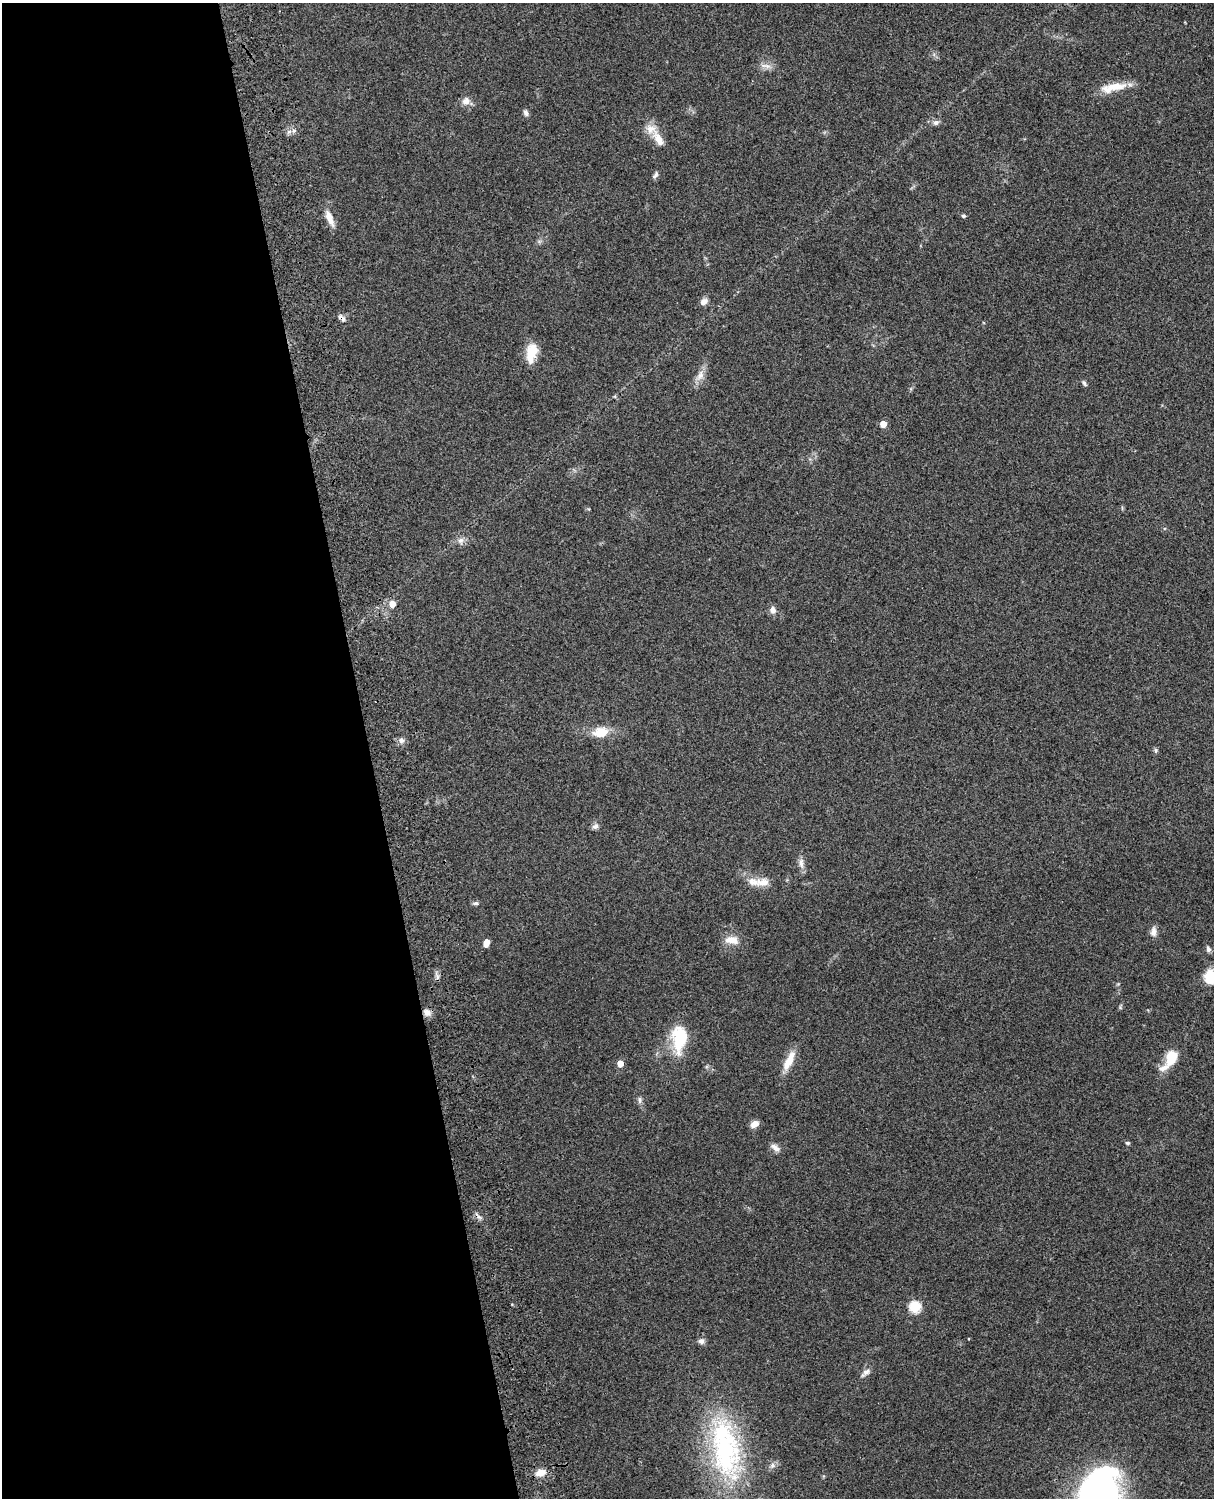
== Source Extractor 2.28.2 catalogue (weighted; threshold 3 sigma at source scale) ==
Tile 5 of 4 x 3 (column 1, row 2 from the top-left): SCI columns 119-1330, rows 1660-3155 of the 5089 x 4928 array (HDU 1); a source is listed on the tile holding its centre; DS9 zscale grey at full resolution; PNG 1216 x 1500 px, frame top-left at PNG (2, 3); no overlay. Shown black and unused: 30% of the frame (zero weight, under 3 of 4 exposures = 6% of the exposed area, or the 3 px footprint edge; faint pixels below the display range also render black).
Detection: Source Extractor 2.28.2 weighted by HDU 2 'WHT'; one run over the whole footprint, this tile lists its part. Background 0.258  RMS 0.0089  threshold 0.0398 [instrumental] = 3 sigma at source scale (4.5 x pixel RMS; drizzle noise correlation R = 1.50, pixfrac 1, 0.05/0.05 arcsec/px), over >= 5 px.
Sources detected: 52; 1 inside a brighter object's white glare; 1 cosmic-ray / hot-pixel residue — not listed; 3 inside a brighter listed object's ellipse — not listed separately; the other 47 listed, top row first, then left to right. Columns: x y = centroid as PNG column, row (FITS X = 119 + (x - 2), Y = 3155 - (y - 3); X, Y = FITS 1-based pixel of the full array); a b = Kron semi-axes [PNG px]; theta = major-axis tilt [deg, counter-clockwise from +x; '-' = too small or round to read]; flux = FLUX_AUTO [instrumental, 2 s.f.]
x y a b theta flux
766 66 17 5 -11 4.6
1115 86 32 10 7 18
466 101 12 10 49 5.6
526 113 8 6 -70 2.8
936 123 8 6 17 3.1
294 130 6 4 0 2
659 139 24 9 -59 12
655 175 9 5 58 2.3
963 216 5 4 - 1.3
329 218 20 8 -66 9.9
704 302 9 7 31 4.8
341 318 11 6 -42 3.4
531 353 22 11 80 19
700 375 16 9 67 7.3
1084 383 8 5 -66 1.9
883 424 5 5 - 11
461 541 10 8 77 3.9
392 604 6 5 - 10
773 610 9 8 - 4.6
600 732 18 11 10 17
401 740 7 7 - 3.5
1156 750 6 5 - 1.6
595 826 9 7 20 2.9
801 863 16 6 -85 4.9
763 882 21 11 1 10
476 903 7 5 10 1.8
1153 931 13 7 89 4.8
732 940 20 11 -8 10
486 943 6 4 74 10
1208 949 8 6 -73 2.5
437 977 7 4 72 2.2
1210 977 13 11 -77 24
427 1012 10 8 -38 5.3
679 1039 33 17 88 39
1171 1057 21 14 63 18
789 1061 23 8 63 16
620 1064 5 5 - 8.9
639 1100 10 4 86 2.2
754 1124 9 7 32 5.9
1127 1143 6 4 -19 1.3
775 1148 14 7 -35 4.6
915 1307 6 6 - 70
701 1341 8 8 - 3.2
866 1372 13 7 37 4.1
726 1449 93 38 -80 160
541 1473 11 8 13 9.2
1102 1494 56 43 82 310
Overlapping masked pixels (flux is a lower limit): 1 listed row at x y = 341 318
Isophote crosses this tile's border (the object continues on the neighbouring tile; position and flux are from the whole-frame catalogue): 2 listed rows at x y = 1210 977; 1102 1494